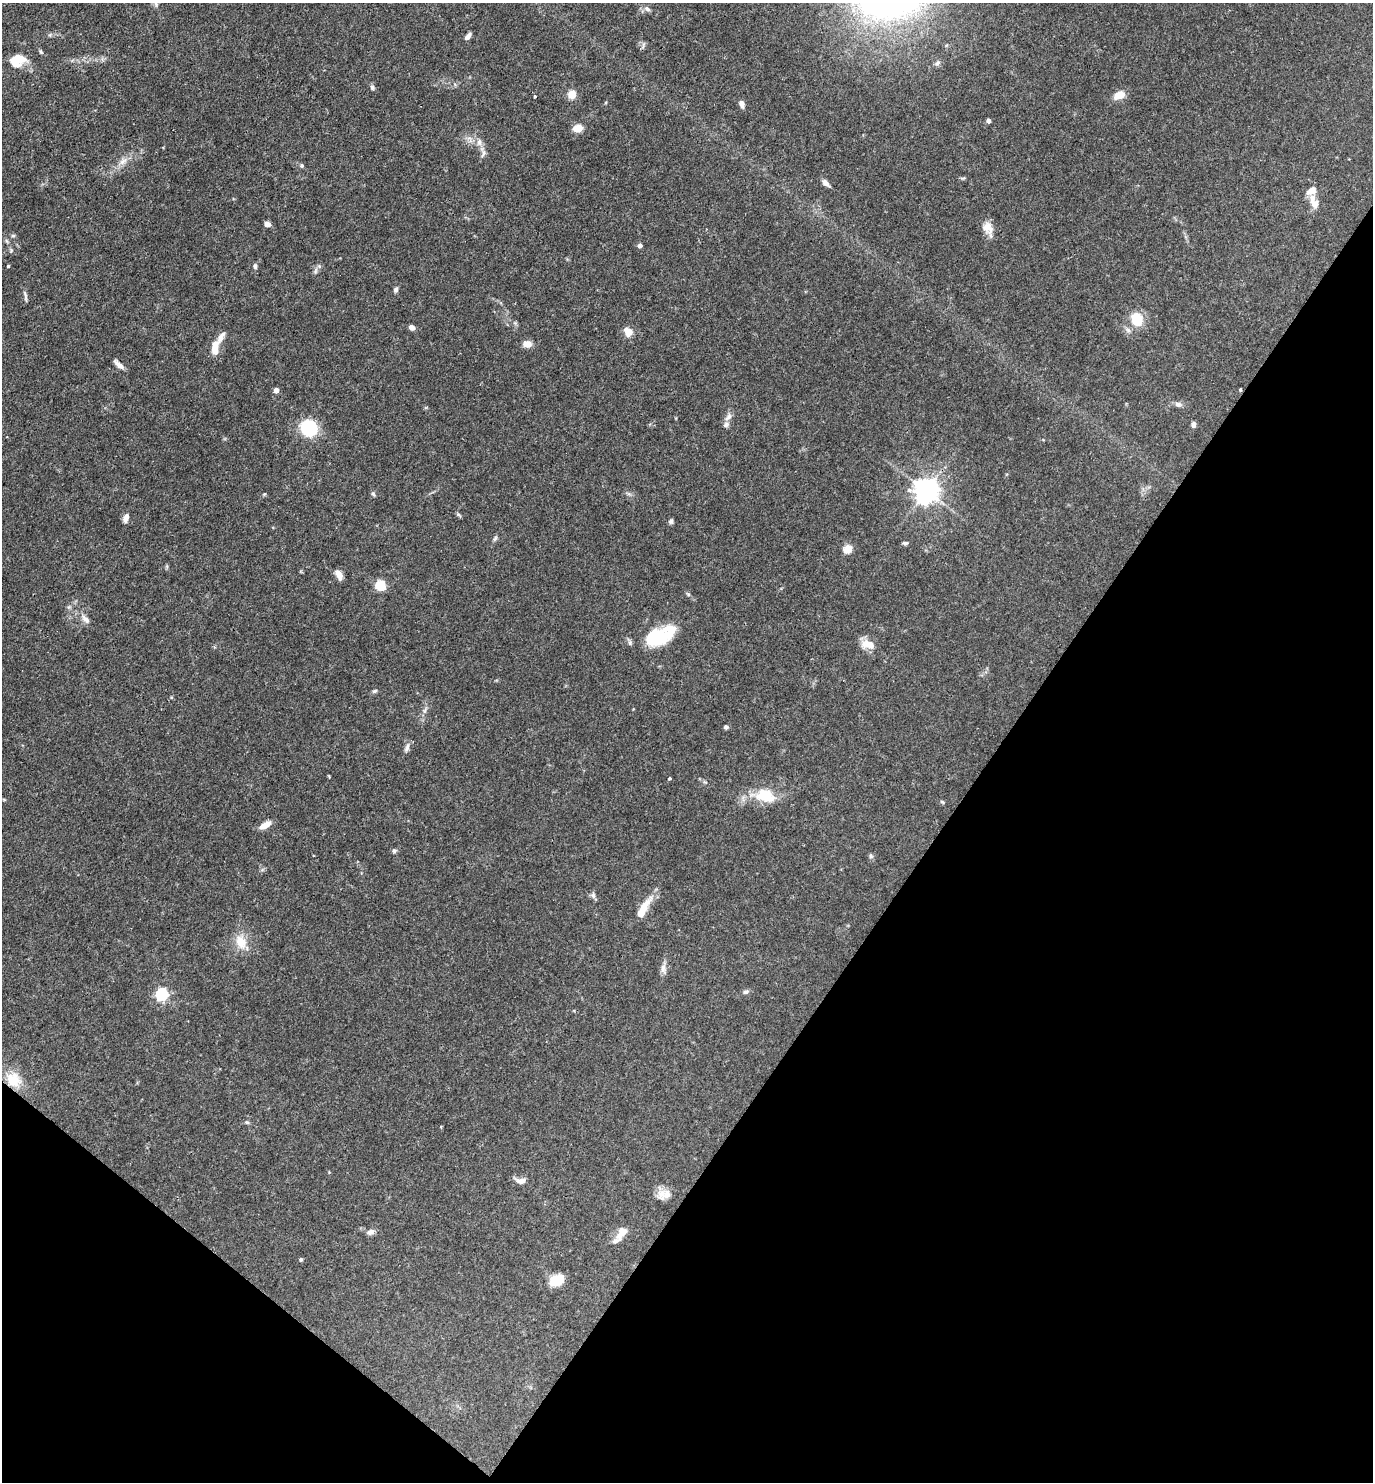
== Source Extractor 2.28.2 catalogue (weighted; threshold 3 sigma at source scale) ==
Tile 15 of 4 x 4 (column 3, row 4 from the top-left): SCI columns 2891-4261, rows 1-1480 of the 5923 x 5919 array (HDU 1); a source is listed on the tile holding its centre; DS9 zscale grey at full resolution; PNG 1375 x 1484 px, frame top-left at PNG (2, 3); no overlay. Shown black and unused: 33% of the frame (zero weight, under 3 of 4 exposures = <1% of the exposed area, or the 3 px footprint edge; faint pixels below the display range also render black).
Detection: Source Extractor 2.28.2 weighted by HDU 2 'WHT'; one run over the whole footprint, this tile lists its part. Background 0.112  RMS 0.0043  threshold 0.0194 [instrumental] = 3 sigma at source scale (4.5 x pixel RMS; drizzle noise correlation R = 1.50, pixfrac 1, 0.05/0.05 arcsec/px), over >= 5 px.
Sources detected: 91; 1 inside a brighter object's white glare — not listed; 6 inside a brighter listed object's ellipse — not listed separately; the other 84 listed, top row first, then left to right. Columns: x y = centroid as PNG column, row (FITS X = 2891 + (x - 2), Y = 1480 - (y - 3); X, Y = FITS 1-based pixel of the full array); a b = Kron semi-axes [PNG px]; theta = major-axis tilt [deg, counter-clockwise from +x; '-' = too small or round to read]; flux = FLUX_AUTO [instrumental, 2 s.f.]
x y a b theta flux
156 4 6 4 18 0.66
647 9 9 6 -37 1.4
468 36 7 5 54 1.8
643 45 10 3 79 0.74
41 52 6 4 -48 0.61
17 61 17 12 21 11
937 63 8 6 43 1.3
372 87 8 5 -80 0.85
572 94 5 5 - 15
1119 95 14 8 25 4.9
535 97 3 3 - 0.67
742 104 8 5 -73 2.3
988 120 4 4 - 2
577 128 7 5 12 7.5
479 142 10 7 82 2
483 153 12 6 67 1.6
123 161 12 7 32 2.8
302 165 5 5 - 0.71
962 178 8 3 5 0.56
826 183 10 5 -45 2
1311 191 13 8 30 3.3
1315 203 12 11 - 3.4
267 224 6 5 - 1.9
988 228 19 10 -69 4.8
13 236 6 4 1 0.59
7 241 7 4 -70 0.65
640 246 5 5 - 1.4
8 266 3 3 - 0.48
255 266 7 5 -81 0.94
315 271 9 4 71 0.94
396 290 7 5 77 1.1
25 296 14 4 -81 1.1
1137 319 10 8 -70 16
412 327 6 5 - 2.2
628 331 11 9 -50 4
221 337 17 6 59 2.9
527 344 10 8 -1 3.1
215 349 15 7 89 6.3
119 365 14 5 -42 2.4
1240 389 3 3 - 0.52
276 390 4 4 - 3.4
1178 404 9 6 -10 1.5
728 417 13 6 45 1.9
1193 425 5 4 - 2
309 428 19 17 -38 19
926 490 7 7 - 430
264 494 5 4 - 0.44
373 494 7 5 -67 0.72
458 515 9 4 -35 0.66
126 517 10 6 71 2.2
671 521 7 5 71 0.96
495 538 8 5 62 0.85
905 543 7 4 -6 0.84
848 549 5 5 - 18
339 575 11 6 -62 3.1
381 585 5 5 - 31
688 594 7 4 -44 0.67
85 619 15 7 -49 2.4
657 637 30 19 11 22
868 644 18 10 -16 5.3
375 691 7 5 26 0.75
726 727 5 5 - 0.99
407 748 14 6 70 1.6
669 778 4 3 - 0.54
765 796 25 17 -13 12
942 802 6 4 -42 0.56
263 826 9 6 47 3.4
394 851 6 5 - 0.81
871 856 6 5 - 0.82
593 895 9 6 -89 1.1
644 907 25 8 55 7.9
241 942 20 14 -68 7
663 968 16 6 -90 2.3
746 992 8 5 30 1.1
162 994 6 5 - 64
13 1080 17 15 -46 10
247 1122 5 5 - 0.62
441 1127 3 3 - 0.39
521 1181 13 7 0 2.7
662 1195 17 11 81 4.2
371 1232 10 7 27 1.7
622 1232 17 9 54 4.5
301 1259 4 4 - 0.71
556 1280 13 9 27 11
Overlapping masked pixels (flux is a lower limit): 1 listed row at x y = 1240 389